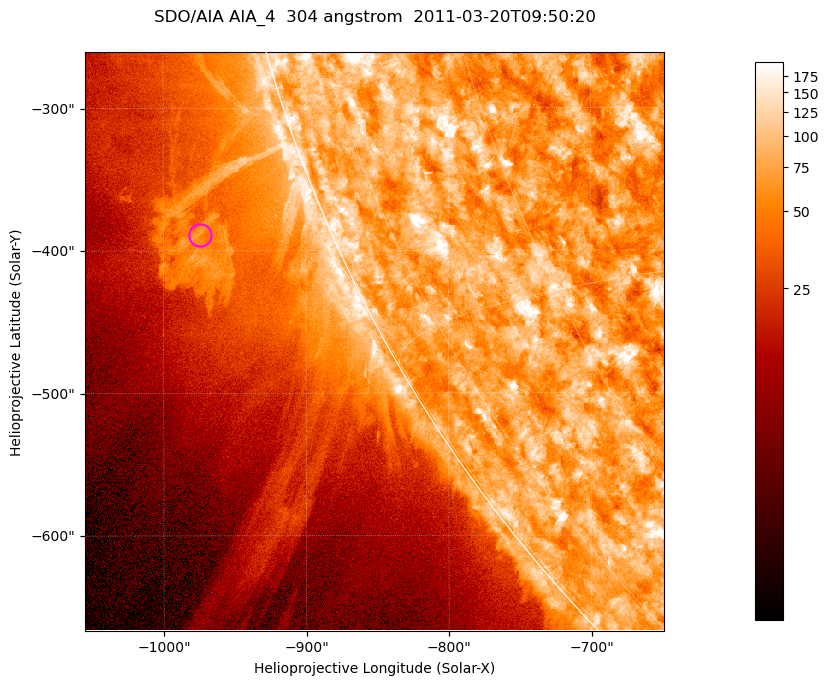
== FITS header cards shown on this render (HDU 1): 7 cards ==
TELESCOP= 'SDO/AIA '           / For AIA: SDO/AIA
INSTRUME= 'AIA_4   '           / For AIA: AIA_ATA1, AIA_ATA2, AIA_ATA3 or AIA_AT
WAVELNTH=                  304 / [angstrom] Wavelength
WAVEUNIT= 'angstrom'           / Wavelength unit: angstrom
DATE-OBS= '2011-03-20T09:50:20.127' / [ISO] Date when observation started; ISO 8
CTYPE1  = 'HPLN-TAN'           / CTYPE1; Typically HPLN
CTYPE2  = 'HPLT-TAN'           / CTYPE2; Typically HPLT

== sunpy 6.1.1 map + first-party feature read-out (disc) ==
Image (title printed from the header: SDO/AIA AIA_4  304 angstrom  2011-03-20T09:50:20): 677 x 677 px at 0.6 arcsec/px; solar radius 964 arcsec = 1605 px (partial field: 2.6% of the solar disc is inside the frame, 46% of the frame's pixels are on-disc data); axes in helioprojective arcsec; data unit not stated in the header (colour bar unlabelled)
Orientation: roll -0.132 deg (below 1 deg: not rotated)
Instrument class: DISC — disc imager (sunpy class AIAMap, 304 A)
Bright regions (active regions / flare kernels): reference = the on-disc median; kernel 5 px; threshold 5 sigma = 124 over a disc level ~73.7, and >= 1.15x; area >= 458 px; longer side >= 8 px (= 4.8 arcsec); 0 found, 0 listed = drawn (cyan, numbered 1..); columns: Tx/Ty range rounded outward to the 2 arcsec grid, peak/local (2 s.f.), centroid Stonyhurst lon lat
Off-limb structures (1.02-1.3 R_sun): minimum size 229 px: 3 found; the strongest spans PA ~110..115 deg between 1.02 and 1.13 R_sun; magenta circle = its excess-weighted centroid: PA ~110 deg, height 1.09 R_sun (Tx ~-974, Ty ~-388 arcsec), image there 2.6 x the reference